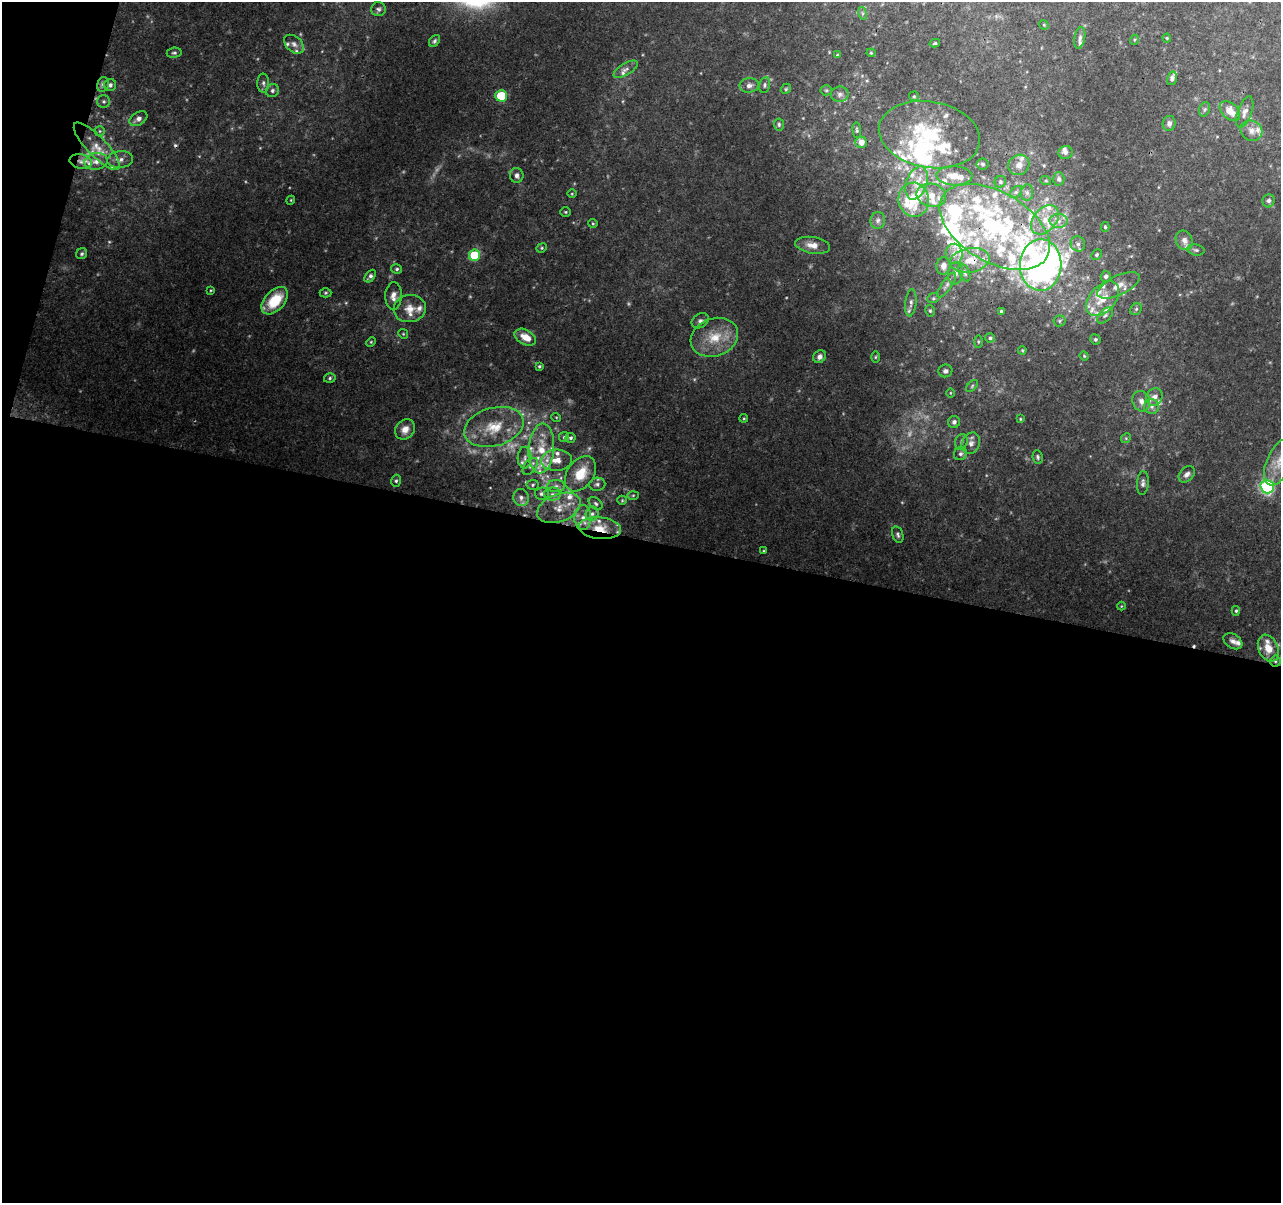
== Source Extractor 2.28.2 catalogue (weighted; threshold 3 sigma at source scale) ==
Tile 13 of 4 x 4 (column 1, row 4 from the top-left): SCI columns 9-1287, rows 283-1483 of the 5125 x 5308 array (HDU 1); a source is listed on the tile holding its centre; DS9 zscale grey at full resolution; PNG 1283 x 1205 px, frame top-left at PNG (2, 2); each listed source drawn as its Kron ellipse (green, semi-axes under 4 px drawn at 4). Shown black and unused: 57% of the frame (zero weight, under 3 of 4 exposures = <1% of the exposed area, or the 3 px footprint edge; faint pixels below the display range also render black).
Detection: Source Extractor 2.28.2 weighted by HDU 2 'WHT'; one run over the whole footprint, this tile lists its part. Background 0.0727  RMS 0.0054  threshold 0.0242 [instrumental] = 3 sigma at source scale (4.5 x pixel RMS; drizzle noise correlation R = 1.50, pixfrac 1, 0.0396/0.0396 arcsec/px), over >= 5 px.
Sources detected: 244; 11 too faint to see at this stretch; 4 inside a brighter object's white glare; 2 cosmic-ray / hot-pixel residue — neither listed nor drawn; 68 inside a brighter listed object's ellipse — not listed separately; the other 159 listed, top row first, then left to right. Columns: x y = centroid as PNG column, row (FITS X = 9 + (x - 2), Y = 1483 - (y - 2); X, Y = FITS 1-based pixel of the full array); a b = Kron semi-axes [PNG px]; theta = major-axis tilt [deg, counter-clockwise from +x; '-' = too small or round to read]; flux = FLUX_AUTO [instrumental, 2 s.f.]
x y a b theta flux
379 9 7 7 - 1.5
862 13 6 4 -72 1
1044 25 5 4 - 0.51
1080 38 11 5 80 1.9
1167 38 4 4 - 0.56
1134 40 5 3 - 0.53
434 41 7 4 51 1.1
935 43 5 4 - 0.81
294 44 11 7 -41 2.7
174 53 7 5 6 1.1
871 53 4 4 - 0.57
837 55 4 3 - 0.56
626 69 14 6 31 2.3
1172 78 7 5 76 1.4
263 83 9 6 -89 1.8
103 84 7 6 - 1.5
110 85 6 6 - 1.8
749 85 9 7 8 2.7
765 85 8 5 77 1.2
786 89 5 4 - 0.73
272 90 7 6 - 1.6
826 90 5 5 - 0.79
840 94 9 7 7 1.8
501 96 6 6 - 19
914 96 5 4 - 0.69
104 101 6 6 - 1.2
1205 109 7 5 71 1.2
1230 111 12 8 -43 7.3
1245 112 16 7 70 3.3
138 119 9 6 32 2.7
1169 123 7 6 - 2.3
779 124 6 5 - 1
857 130 8 4 -86 0.91
100 131 5 5 - 0.74
1251 131 11 9 -33 4
929 135 51 33 -10 50
861 142 6 5 - 4.2
97 146 31 10 -46 9.9
1065 152 7 6 - 1.7
120 160 13 8 6 3.3
96 161 11 8 10 3.9
81 162 11 7 -11 2.8
983 164 6 5 - 1.1
1019 165 11 10 - 3.7
517 175 7 6 - 2.3
954 176 18 9 -2 8
1059 179 6 5 - 1.6
1046 181 5 3 - 0.58
1000 182 6 5 - 0.99
917 183 17 10 71 8.1
1016 192 7 4 45 1.2
1027 193 8 6 -88 1.8
572 194 4 3 - 0.46
931 195 15 11 -13 8.6
291 200 4 3 - 0.49
914 200 17 15 -79 15
1269 201 6 6 - 1.6
566 212 5 4 - 0.68
878 220 8 7 - 2
1045 220 17 11 48 8.5
1059 221 9 7 0 2.9
593 223 4 3 - 0.55
995 227 60 35 -31 96
1105 227 5 4 - 0.81
1184 240 10 8 -66 2.9
1078 244 8 7 - 2.2
813 245 17 8 -9 5.3
542 248 5 4 - 0.72
1196 250 8 5 -10 1.3
82 254 6 5 - 1.1
954 254 10 8 90 3.4
474 255 5 5 - 25
1097 255 6 4 48 1.1
970 260 20 12 9 10
1041 265 26 21 88 170
943 266 9 7 80 3.4
397 269 5 4 - 0.94
955 273 11 7 83 2.3
964 273 9 5 -66 1.3
370 276 7 4 51 1.7
1106 276 5 5 - 1.7
947 285 14 5 55 2.1
1119 285 23 9 25 7.3
211 290 4 3 - 0.46
326 293 6 4 1 0.8
393 296 14 8 88 4.1
933 298 6 5 - 0.98
1103 299 20 13 48 12
275 301 16 10 47 19
911 303 13 5 84 2.4
410 309 16 13 8 7.2
1136 309 6 5 - 0.93
930 311 6 4 -74 0.8
1001 311 3 3 - 0.64
1105 315 10 5 45 1.7
700 321 9 7 33 1.9
1059 321 6 5 - 0.96
403 334 5 4 - 0.64
525 337 11 7 -29 7.3
714 337 24 19 20 16
990 338 5 4 - 1.1
1095 339 5 5 - 1.1
371 342 5 4 - 0.62
978 342 6 3 89 0.61
1022 350 4 4 - 0.57
1084 356 4 4 - 0.59
820 357 7 5 48 2.2
875 357 5 3 - 0.6
539 366 4 3 - 0.75
945 371 7 6 - 1.5
330 378 6 4 18 0.98
972 386 7 4 47 0.96
950 393 5 3 - 0.47
1154 397 9 8 - 3.5
1141 401 10 8 -71 3.4
1152 407 7 7 - 2.1
556 417 5 3 - 0.47
744 418 4 3 - 0.51
1020 419 3 3 - 0.48
954 422 6 6 - 2
494 427 30 19 16 19
405 429 11 9 48 5.1
564 437 5 5 - 0.87
571 438 5 5 - 1.1
1126 438 5 4 - 0.71
961 442 8 6 70 1.5
971 443 11 9 65 3.2
541 449 25 13 85 15
961 454 7 6 - 1.6
1038 457 7 5 -80 1.1
525 458 11 7 87 2.4
556 460 15 10 5 6.4
1279 462 25 12 66 12
530 466 10 6 51 1.9
580 474 19 13 55 14
1187 474 9 6 45 2.2
396 481 6 5 - 1
1143 483 12 6 85 1.9
597 484 8 6 5 1.6
533 485 6 5 - 0.96
556 486 9 6 0 1.9
1267 487 7 6 - 89
542 494 7 6 - 1.7
552 494 8 6 0 2.2
633 495 6 4 1 0.69
521 498 8 7 - 2.1
622 500 5 4 - 0.6
596 503 8 5 -40 1.1
559 508 23 13 21 10
592 514 7 6 - 1.8
583 517 12 8 88 4.5
600 528 21 11 -6 11
898 534 8 5 -73 1.3
764 551 4 3 - 0.55
1121 606 4 3 - 0.4
1236 611 5 4 - 0.8
1233 641 10 7 -34 2.3
1268 648 14 9 -66 8.4
1275 661 5 5 - 1.1
Overlapping masked pixels (flux is a lower limit): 5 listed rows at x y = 81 162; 995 227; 970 260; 600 528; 1275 661
Isophote crosses this tile's border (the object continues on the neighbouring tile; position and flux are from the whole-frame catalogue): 1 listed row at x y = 1279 462